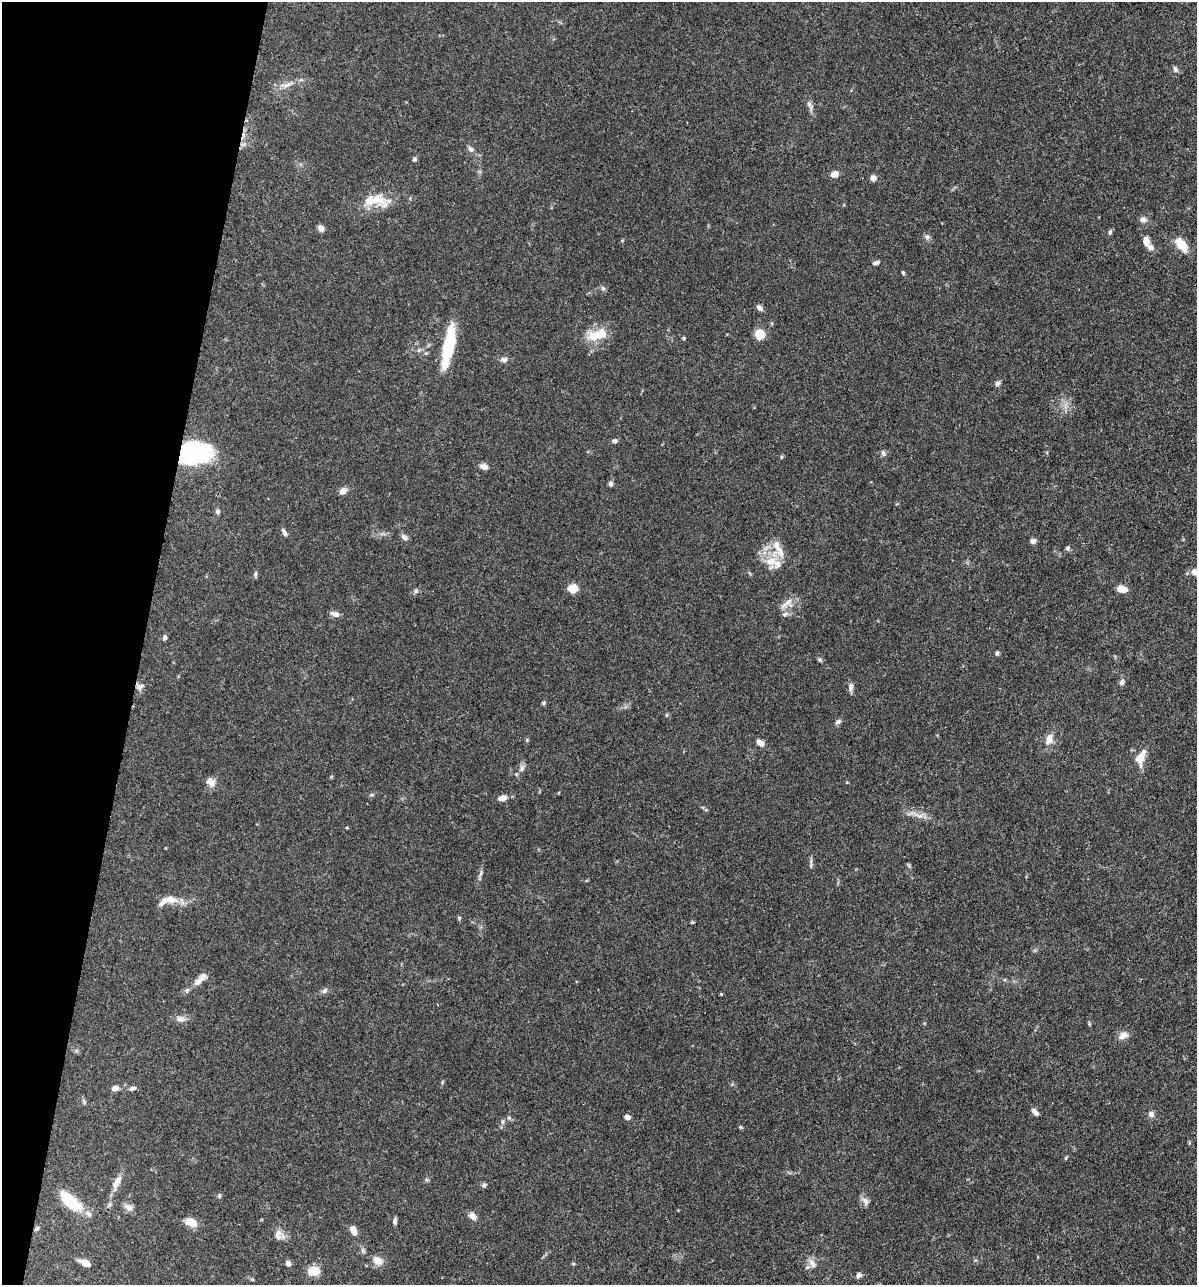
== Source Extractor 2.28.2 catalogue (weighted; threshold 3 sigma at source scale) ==
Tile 9 of 4 x 4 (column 1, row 3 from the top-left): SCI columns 250-1444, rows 1285-2567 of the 5155 x 5135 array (HDU 1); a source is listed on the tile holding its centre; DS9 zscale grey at full resolution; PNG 1199 x 1287 px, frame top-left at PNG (2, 2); no overlay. Shown black and unused: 12% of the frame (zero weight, under 3 of 4 exposures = <1% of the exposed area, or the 3 px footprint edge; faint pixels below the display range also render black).
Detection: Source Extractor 2.28.2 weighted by HDU 2 'WHT'; one run over the whole footprint, this tile lists its part. Background 0.102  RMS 0.0038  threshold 0.0169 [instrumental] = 3 sigma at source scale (4.5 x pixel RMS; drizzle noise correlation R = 1.50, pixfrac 1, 0.05/0.05 arcsec/px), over >= 5 px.
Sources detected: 110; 2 inside a brighter object's white glare — not listed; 11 inside a brighter listed object's ellipse — not listed separately; the other 97 listed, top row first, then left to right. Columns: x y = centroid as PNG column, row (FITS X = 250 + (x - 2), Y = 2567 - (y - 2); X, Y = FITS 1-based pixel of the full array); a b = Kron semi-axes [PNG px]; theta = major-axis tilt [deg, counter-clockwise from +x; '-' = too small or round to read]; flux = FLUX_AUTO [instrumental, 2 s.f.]
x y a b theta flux
1175 69 8 6 -63 1.1
287 85 18 5 23 2.4
810 105 15 5 -66 1.6
471 149 8 6 -45 1.3
414 159 5 5 - 0.65
834 174 9 7 18 2.4
873 178 7 6 - 1.7
375 200 28 16 14 7.9
1143 219 10 7 -6 1.4
321 228 6 5 - 2.2
1110 232 7 5 75 0.7
927 237 8 7 - 1.2
1146 241 11 7 -81 2.8
1181 245 12 7 -53 10
876 263 9 5 19 0.97
903 273 5 4 - 0.47
603 288 7 5 -46 0.73
759 308 8 5 -36 1.5
760 334 10 9 - 5.8
597 335 28 12 16 8.3
684 338 4 4 - 0.39
448 347 35 14 77 15
504 359 9 6 11 1.5
997 383 8 6 58 1
615 441 6 5 - 1
883 453 9 5 -67 0.93
193 454 27 16 13 66
484 467 8 6 -16 2.2
611 484 6 5 - 1
343 491 7 6 - 3.2
217 512 6 6 - 0.77
284 533 10 5 -58 1.2
404 538 10 6 -50 1.4
1033 541 6 5 - 1.8
777 546 31 13 84 6.9
1068 548 6 5 - 0.87
1194 572 10 8 -43 1.7
255 574 8 4 77 0.71
572 589 6 6 - 8.2
1122 589 10 6 -13 4.7
416 591 7 5 68 0.8
788 602 17 10 46 3.3
335 614 10 5 -17 2.1
165 637 5 5 - 1.2
997 653 6 5 - 0.75
820 660 6 5 - 0.65
1122 682 7 6 - 1.3
140 687 12 9 0 1.7
851 687 11 6 85 1.4
543 703 5 5 - 0.49
667 715 6 3 71 0.4
838 722 8 5 33 1
1049 739 15 10 67 3.3
527 740 5 4 - 0.41
760 743 8 5 -40 2.3
1140 758 18 11 83 4.8
522 768 9 6 60 1.3
211 782 13 10 -47 2.4
502 798 9 6 13 2.7
919 815 16 5 -14 2.5
481 873 9 4 71 0.85
171 900 18 11 -8 4.4
459 918 5 4 - 0.45
692 922 4 4 - 0.39
198 981 15 9 43 2.7
325 991 9 6 39 1.1
721 994 4 4 - 0.37
181 1019 13 8 3 2.1
1123 1035 14 9 27 2.3
442 1082 6 3 72 0.41
115 1088 8 6 14 2.1
133 1088 9 5 15 1.1
1035 1112 10 5 -47 1.7
1151 1114 8 7 - 1.4
627 1117 6 5 - 1.6
509 1118 6 5 - 0.66
502 1122 7 4 -90 0.7
740 1127 6 4 -89 0.43
117 1182 22 8 64 3.7
484 1185 6 6 - 0.7
219 1196 6 4 78 0.69
865 1201 12 8 -50 1.8
71 1202 27 12 -40 15
110 1204 7 4 72 0.69
128 1207 14 9 -36 2
472 1216 10 8 -45 1.9
395 1221 9 4 85 0.92
191 1222 13 8 -27 4.8
37 1228 7 5 55 0.66
353 1230 10 6 -62 2.8
278 1235 14 11 -85 2.6
378 1261 12 9 -28 3.5
85 1263 13 6 -24 3.1
812 1263 14 7 -60 2.3
288 1264 5 5 - 2.1
313 1271 12 9 2 6.2
859 1275 7 5 54 1.2
Overlapping masked pixels (flux is a lower limit): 2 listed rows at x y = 193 454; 140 687
Isophote crosses this tile's border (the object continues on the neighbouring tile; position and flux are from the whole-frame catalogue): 1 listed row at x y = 1194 572